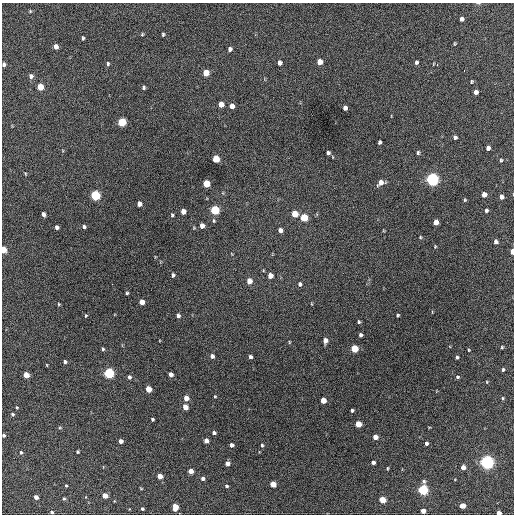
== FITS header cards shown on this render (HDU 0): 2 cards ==
NAXIS1  =                  512 / Axis length
NAXIS2  =                  512 / Axis length

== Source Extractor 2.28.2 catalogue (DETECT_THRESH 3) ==
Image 512 x 512 px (HDU 0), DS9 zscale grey, 1 PNG px = 1 image px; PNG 516 x 516 px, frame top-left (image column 1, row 512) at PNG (2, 3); no overlay
Background 404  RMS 20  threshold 58.6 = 3 sigma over >= 5 px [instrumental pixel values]
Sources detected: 134; all 134 listed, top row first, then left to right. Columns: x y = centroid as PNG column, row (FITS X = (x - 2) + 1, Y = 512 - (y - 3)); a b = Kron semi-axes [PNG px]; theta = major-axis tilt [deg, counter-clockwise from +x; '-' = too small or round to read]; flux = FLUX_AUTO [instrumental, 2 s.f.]
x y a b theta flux
30 11 4 4 - 1300
461 19 4 4 - 5300
142 34 5 4 - 1400
163 34 4 3 - 1700
83 38 5 3 - 1900
455 43 5 3 - 1200
56 46 5 4 - 7300
230 49 4 4 - 4300
319 62 5 4 - 15000
416 62 5 4 - 2900
279 63 5 4 - 4900
4 64 4 4 - 3300
108 64 5 4 - 2000
437 65 3 3 - 3300
464 71 3 2 - 2200
206 73 5 4 - 23000
31 76 5 5 - 4900
471 82 4 4 - 1700
40 87 5 4 - 29000
144 88 4 4 - 2100
476 92 4 4 - 6500
221 104 5 4 - 14000
232 106 5 4 - 9400
345 108 4 4 - 5500
122 122 5 5 - 68000
455 137 4 4 - 3200
379 142 4 3 - 2400
488 148 4 4 - 5500
328 153 4 4 - 3100
418 153 5 4 - 2000
216 159 5 5 - 37000
501 160 4 4 - 1500
26 174 5 3 - 1100
432 179 5 5 - 390000
381 183 7 5 27 8900
206 184 5 5 - 39000
484 194 4 4 - 9200
95 195 5 5 - 120000
501 197 4 4 - 6800
465 200 5 4 - 1500
139 204 5 4 - 8400
215 210 5 5 - 91000
486 210 4 4 - 2500
183 211 5 4 - 11000
43 214 4 3 - 4200
295 214 5 5 - 25000
172 215 5 3 - 1800
304 217 5 5 - 43000
436 222 5 4 - 8700
202 226 5 4 - 8500
57 227 4 4 - 4800
84 227 5 4 - 2500
280 230 5 4 - 5000
420 237 4 4 - 1300
496 242 5 4 - 3700
435 246 4 4 - 1200
3 250 5 4 - 27000
512 251 5 3 - 17000
173 275 4 4 - 3000
270 276 5 4 - 12000
249 281 5 5 - 13000
112 284 2 2 - 3000
300 284 5 4 - 2700
127 293 3 3 - 1700
142 302 4 4 - 11000
59 304 4 4 - 1200
398 315 3 3 - 1800
86 316 4 3 - 1300
178 316 5 4 - 4400
359 322 4 4 - 1700
360 335 4 3 - 3000
325 340 5 4 - 8400
289 342 5 3 - 1100
502 347 4 4 - 1500
103 349 4 3 - 2000
354 349 5 5 - 45000
469 350 3 3 - 1100
212 356 4 4 - 5000
250 357 4 4 - 3200
457 357 4 3 - 2200
65 362 4 4 - 2900
47 365 4 3 - 1000
503 369 4 3 - 2000
109 373 5 5 - 160000
171 374 4 4 - 6400
26 375 4 4 - 21000
129 377 5 4 - 3000
457 377 5 4 - 2000
487 382 5 3 - 1000
148 389 5 4 - 21000
215 396 3 3 - 1100
186 398 5 4 - 12000
502 398 4 4 - 1400
323 400 4 4 - 19000
17 407 3 3 - 1200
185 407 5 4 - 13000
352 410 3 3 - 2500
12 414 4 4 - 2200
152 419 3 3 - 2200
358 424 5 4 - 27000
60 428 5 3 - 1300
214 433 4 3 - 3500
4 435 4 3 - 2800
375 437 4 4 - 12000
121 441 4 4 - 6500
206 441 4 4 - 7600
426 443 4 3 - 3000
231 445 4 4 - 4800
262 445 5 4 - 1700
21 452 4 3 - 1900
78 452 3 3 - 1800
373 462 4 4 - 4200
487 462 5 5 - 480000
227 463 4 4 - 7100
463 467 4 4 - 8600
387 468 4 2 - 1200
191 471 4 4 - 12000
160 476 4 4 - 12000
202 479 4 4 - 3300
273 484 4 4 - 20000
66 486 3 3 - 1300
226 486 4 4 - 2000
141 489 5 3 - 1100
423 490 5 5 - 160000
105 496 4 4 - 15000
36 497 4 4 - 7100
64 498 4 4 - 1700
382 500 5 4 - 29000
463 506 4 4 - 17000
175 507 6 4 88 15000
142 509 3 3 - 2200
423 511 4 4 - 9900
52 512 4 4 - 2100
499 513 4 3 - 9000
At the frame edge (FLAGS 8, measured only in part): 6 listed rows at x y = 4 64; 3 250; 512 251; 4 435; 52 512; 499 513